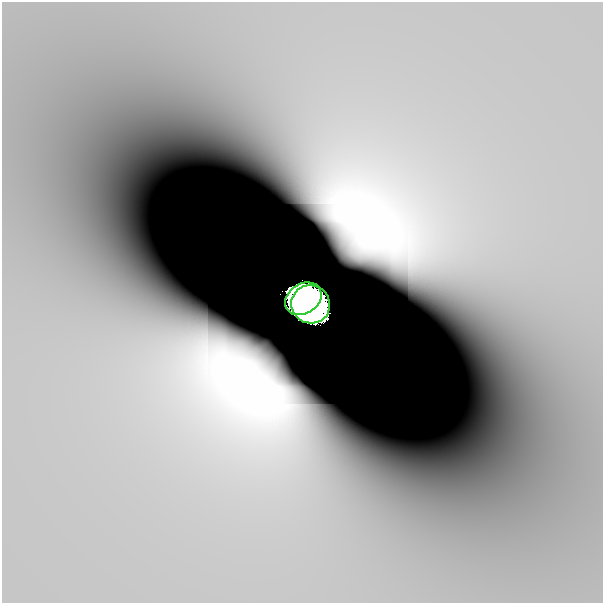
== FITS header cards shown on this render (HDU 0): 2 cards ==
NAXIS1  =                  601
NAXIS2  =                  601

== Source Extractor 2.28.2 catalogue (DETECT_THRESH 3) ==
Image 601 x 601 px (HDU 0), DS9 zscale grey, 1 PNG px = 1 image px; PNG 605 x 605 px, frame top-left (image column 1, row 601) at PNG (2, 2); each listed source drawn as its Kron ellipse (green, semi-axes under 4 px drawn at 4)
Background 2.01e-11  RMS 1.6e-10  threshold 4.66e-10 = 3 sigma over >= 5 px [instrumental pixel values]
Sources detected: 4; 2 with non-positive FLUX_AUTO (blend fragments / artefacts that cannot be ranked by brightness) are neither listed nor drawn; the other 2 listed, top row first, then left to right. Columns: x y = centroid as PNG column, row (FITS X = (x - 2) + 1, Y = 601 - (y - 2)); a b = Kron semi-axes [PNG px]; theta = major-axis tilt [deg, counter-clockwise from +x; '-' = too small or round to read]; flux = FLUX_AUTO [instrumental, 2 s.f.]
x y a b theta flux
303 299 19 15 33 57
311 304 19 19 - 58
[2 non-positive-flux detections neither listed nor drawn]